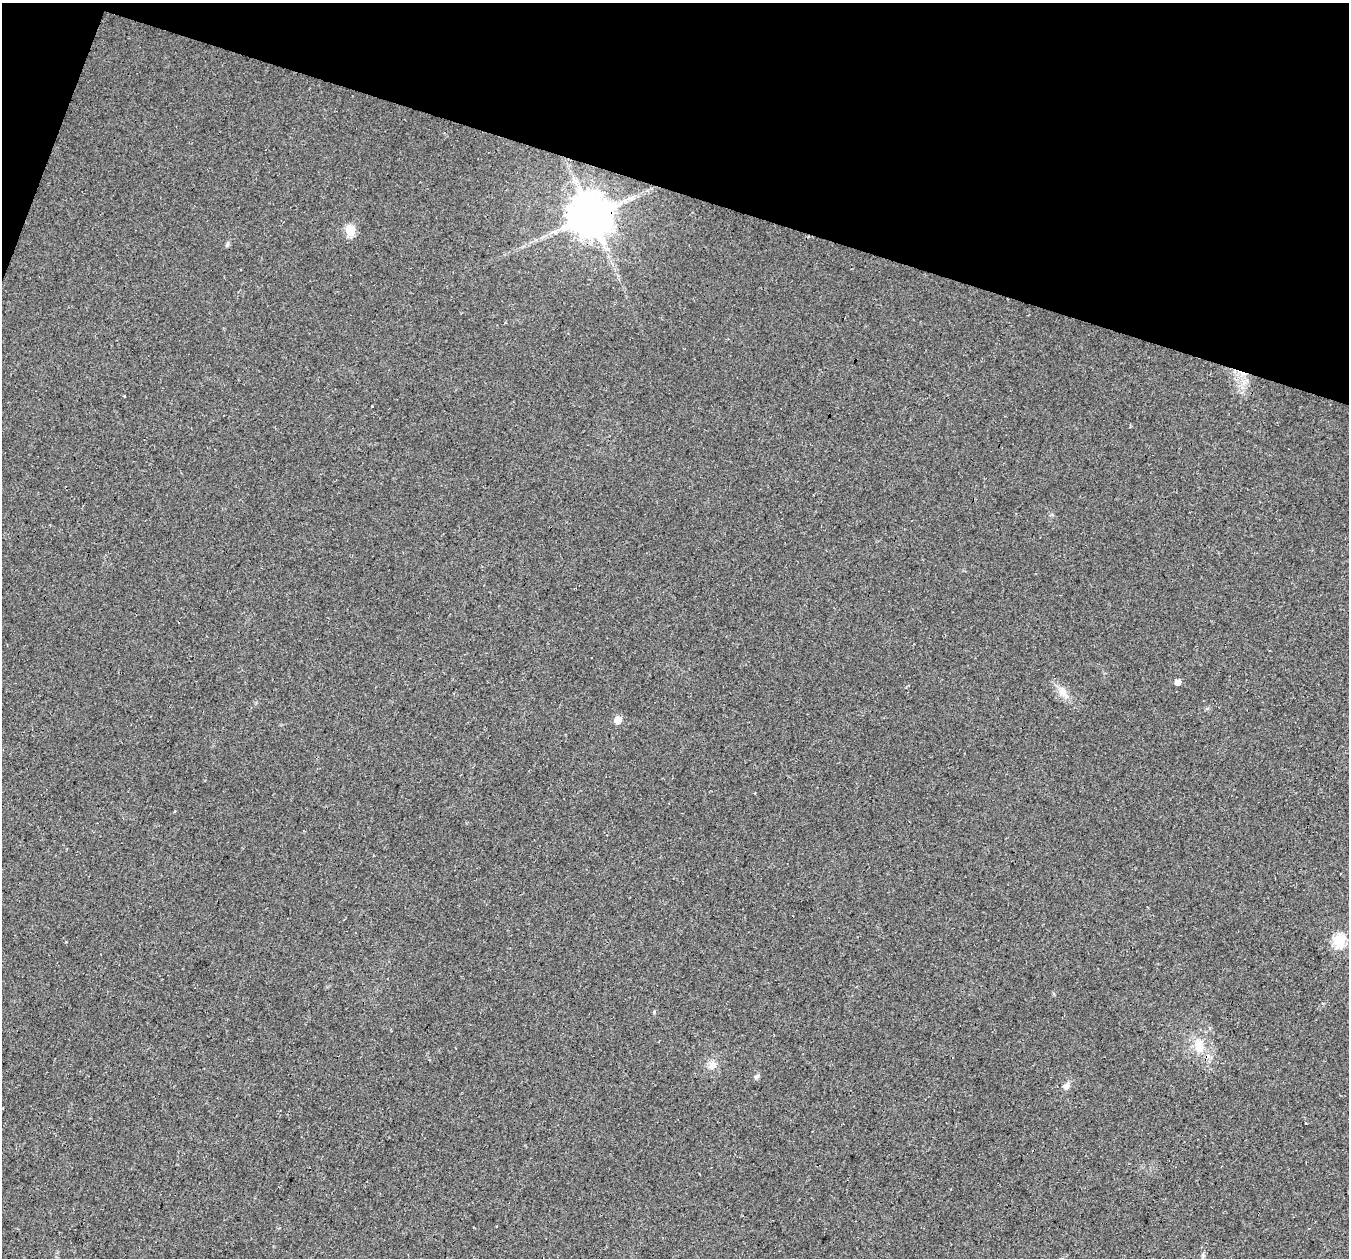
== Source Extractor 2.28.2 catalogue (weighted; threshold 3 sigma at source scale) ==
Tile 2 of 4 x 4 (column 2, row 1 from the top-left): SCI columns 1379-2725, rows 4100-5355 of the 5441 x 5625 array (HDU 1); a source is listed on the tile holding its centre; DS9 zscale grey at full resolution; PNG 1351 x 1260 px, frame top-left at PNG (2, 3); no overlay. Shown black and unused: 16% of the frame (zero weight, under 3 of 4 exposures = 5% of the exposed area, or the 3 px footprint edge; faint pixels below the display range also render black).
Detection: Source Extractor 2.28.2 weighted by HDU 2 'WHT'; one run over the whole footprint, this tile lists its part. Background 0.0374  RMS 0.0076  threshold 0.0344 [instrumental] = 3 sigma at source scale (4.5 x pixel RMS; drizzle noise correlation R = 1.50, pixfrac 1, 0.0396/0.0396 arcsec/px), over >= 5 px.
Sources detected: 14; all 14 listed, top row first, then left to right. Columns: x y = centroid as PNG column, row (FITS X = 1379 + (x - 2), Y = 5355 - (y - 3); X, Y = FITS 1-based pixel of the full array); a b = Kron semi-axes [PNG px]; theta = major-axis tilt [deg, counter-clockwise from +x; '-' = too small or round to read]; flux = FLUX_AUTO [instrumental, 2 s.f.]
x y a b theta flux
590 216 12 12 - 3000
350 230 6 6 - 42
227 244 8 4 70 1.3
1178 682 5 5 - 4.7
1063 692 14 10 -59 6.8
618 720 6 5 - 11
1339 941 6 6 - 82
654 1012 5 4 - 0.84
1199 1046 25 13 -83 15
712 1065 11 9 8 5.1
756 1077 7 6 - 1.9
1066 1086 9 7 53 3.8
1306 1123 3 3 - 1.1
496 1226 2 2 - 0.61
Overlapping masked pixels (flux is a lower limit): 1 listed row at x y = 590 216